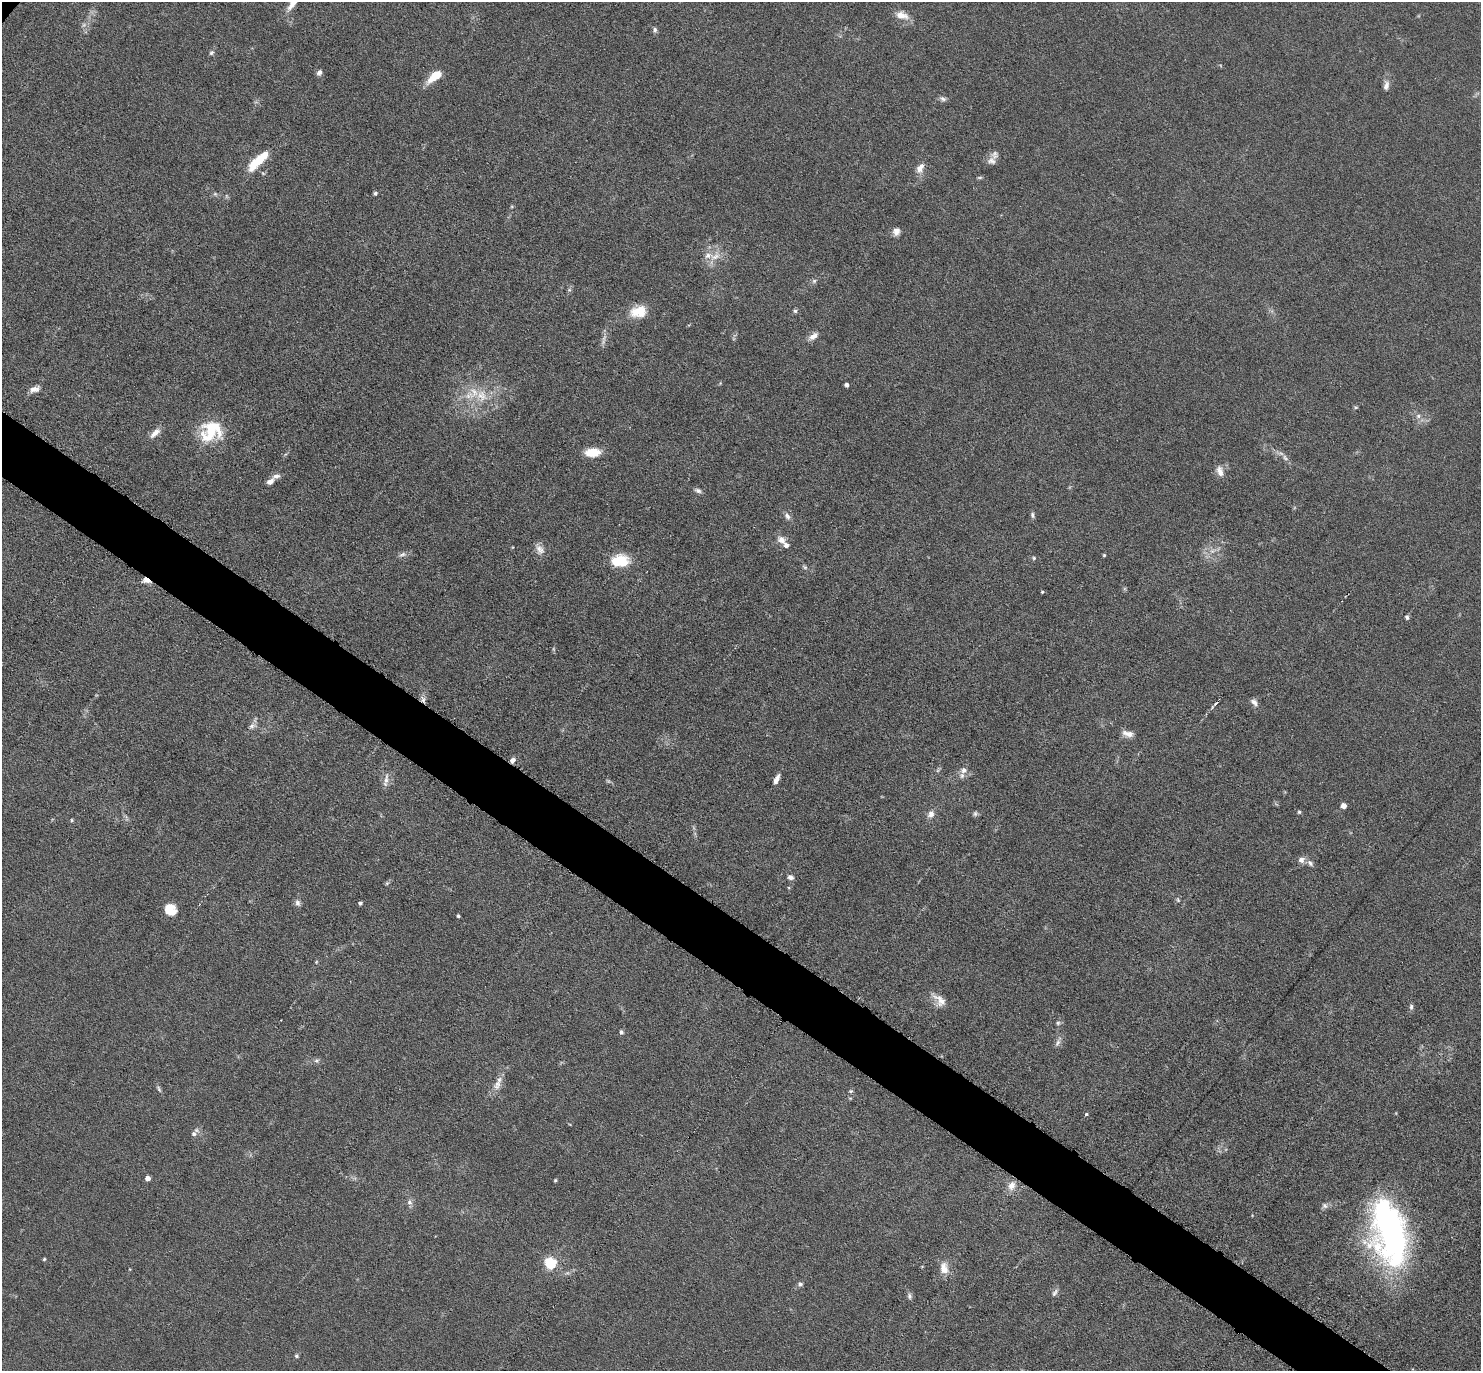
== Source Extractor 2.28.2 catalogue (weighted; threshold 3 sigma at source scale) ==
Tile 6 of 4 x 4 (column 2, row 2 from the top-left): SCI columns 1523-3001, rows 3187-4555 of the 6087 x 6078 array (HDU 1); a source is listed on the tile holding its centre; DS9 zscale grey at full resolution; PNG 1483 x 1373 px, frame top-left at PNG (2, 2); no overlay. Shown black and unused: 4% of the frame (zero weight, under 3 of 6 exposures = <1% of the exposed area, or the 3 px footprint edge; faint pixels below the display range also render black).
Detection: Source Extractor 2.28.2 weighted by HDU 2 'WHT'; one run over the whole footprint, this tile lists its part. Background 0.0333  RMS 0.0038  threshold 0.0155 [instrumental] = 3 sigma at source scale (4.09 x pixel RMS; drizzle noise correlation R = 1.36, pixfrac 0.8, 0.05/0.05 arcsec/px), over >= 5 px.
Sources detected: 109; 5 too faint to see at this stretch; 1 inside a brighter object's white glare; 1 cosmic-ray / hot-pixel residue — not listed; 8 inside a brighter listed object's ellipse — not listed separately; the other 94 listed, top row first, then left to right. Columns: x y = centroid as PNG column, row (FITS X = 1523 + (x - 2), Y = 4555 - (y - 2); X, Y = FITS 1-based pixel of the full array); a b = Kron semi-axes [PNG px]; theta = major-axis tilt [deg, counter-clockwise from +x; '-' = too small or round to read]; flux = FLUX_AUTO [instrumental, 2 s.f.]
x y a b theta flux
292 4 19 7 53 3.5
902 15 16 8 -17 4
655 30 7 5 90 0.87
211 53 7 6 - 0.76
319 72 7 6 - 1.2
435 76 15 7 39 9.2
1386 85 13 7 81 2
943 99 9 6 -21 1.1
258 161 29 8 44 11
991 161 12 11 - 2.1
920 168 15 9 61 2.9
980 177 8 3 0 0.52
375 193 4 4 - 0.64
215 194 6 5 - 0.67
896 231 10 8 78 2
715 256 18 9 34 4
814 281 6 6 - 0.8
569 290 6 5 - 0.65
795 311 6 5 - 0.7
639 312 20 14 8 7.6
813 336 14 7 34 2.4
847 385 4 4 - 1.1
35 389 14 7 14 2.2
481 396 20 16 -51 8.9
1356 407 6 3 1 0.42
1418 416 6 6 - 1.1
211 430 27 23 -13 16
155 433 16 7 45 2.7
593 452 15 8 2 8.1
1285 458 11 5 -53 1.4
1220 471 15 8 -78 2.8
270 481 8 5 34 2
698 490 9 6 -22 1.2
1032 515 7 5 -71 0.86
787 516 10 7 -57 1.6
782 540 12 9 -31 2.6
540 549 14 10 -63 2.6
1212 551 11 7 21 2.3
402 554 12 6 26 1.4
1104 555 4 4 - 0.41
1034 558 5 5 - 0.53
620 561 18 12 1 13
805 567 7 5 -36 0.69
146 580 8 5 -23 4.3
1042 592 4 3 - 0.41
1407 617 6 4 -70 0.78
423 700 9 6 -85 1.5
1254 702 11 7 -49 1.5
252 726 11 6 14 1.4
1130 734 12 8 17 2.2
512 760 7 6 - 1.5
938 770 7 4 53 0.58
964 770 10 8 20 2
386 779 19 6 83 2.3
776 779 13 5 62 2.2
1344 806 4 4 - 3.1
1299 812 5 4 - 0.51
931 814 11 8 63 2.1
975 814 7 6 - 0.79
72 820 4 4 - 0.41
1301 860 9 8 - 1.9
1310 863 9 6 -47 1.3
790 877 7 5 -22 1.4
387 883 7 4 45 0.6
1178 900 8 5 -71 0.69
298 903 9 7 -76 1.3
360 903 4 4 - 0.91
170 909 13 12 - 5.5
458 916 3 3 - 0.56
316 962 5 4 - 0.38
940 1000 21 11 -45 3.9
1411 1007 8 5 89 0.89
1058 1023 6 5 - 0.73
621 1032 5 4 - 1
1058 1042 17 5 64 1.6
316 1061 7 7 - 0.96
497 1085 16 11 64 3.3
159 1089 10 5 -65 0.81
851 1091 6 4 42 0.56
1086 1114 3 3 - 0.97
194 1134 8 7 - 1.2
148 1178 4 4 - 2.6
555 1180 4 3 - 0.44
1011 1186 13 10 64 3.4
409 1202 9 7 -69 1.4
1325 1206 9 8 - 1.2
1390 1228 74 38 -80 110
44 1259 4 4 - 0.43
550 1263 5 5 - 45
944 1268 16 10 -79 4.1
800 1284 6 6 - 0.95
1055 1292 12 5 54 1.1
909 1296 8 6 -77 1.1
297 1356 6 5 - 0.61
Overlapping masked pixels (flux is a lower limit): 3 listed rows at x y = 146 580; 423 700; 512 760
Isophote crosses this tile's border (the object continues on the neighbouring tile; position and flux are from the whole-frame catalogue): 1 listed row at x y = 292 4